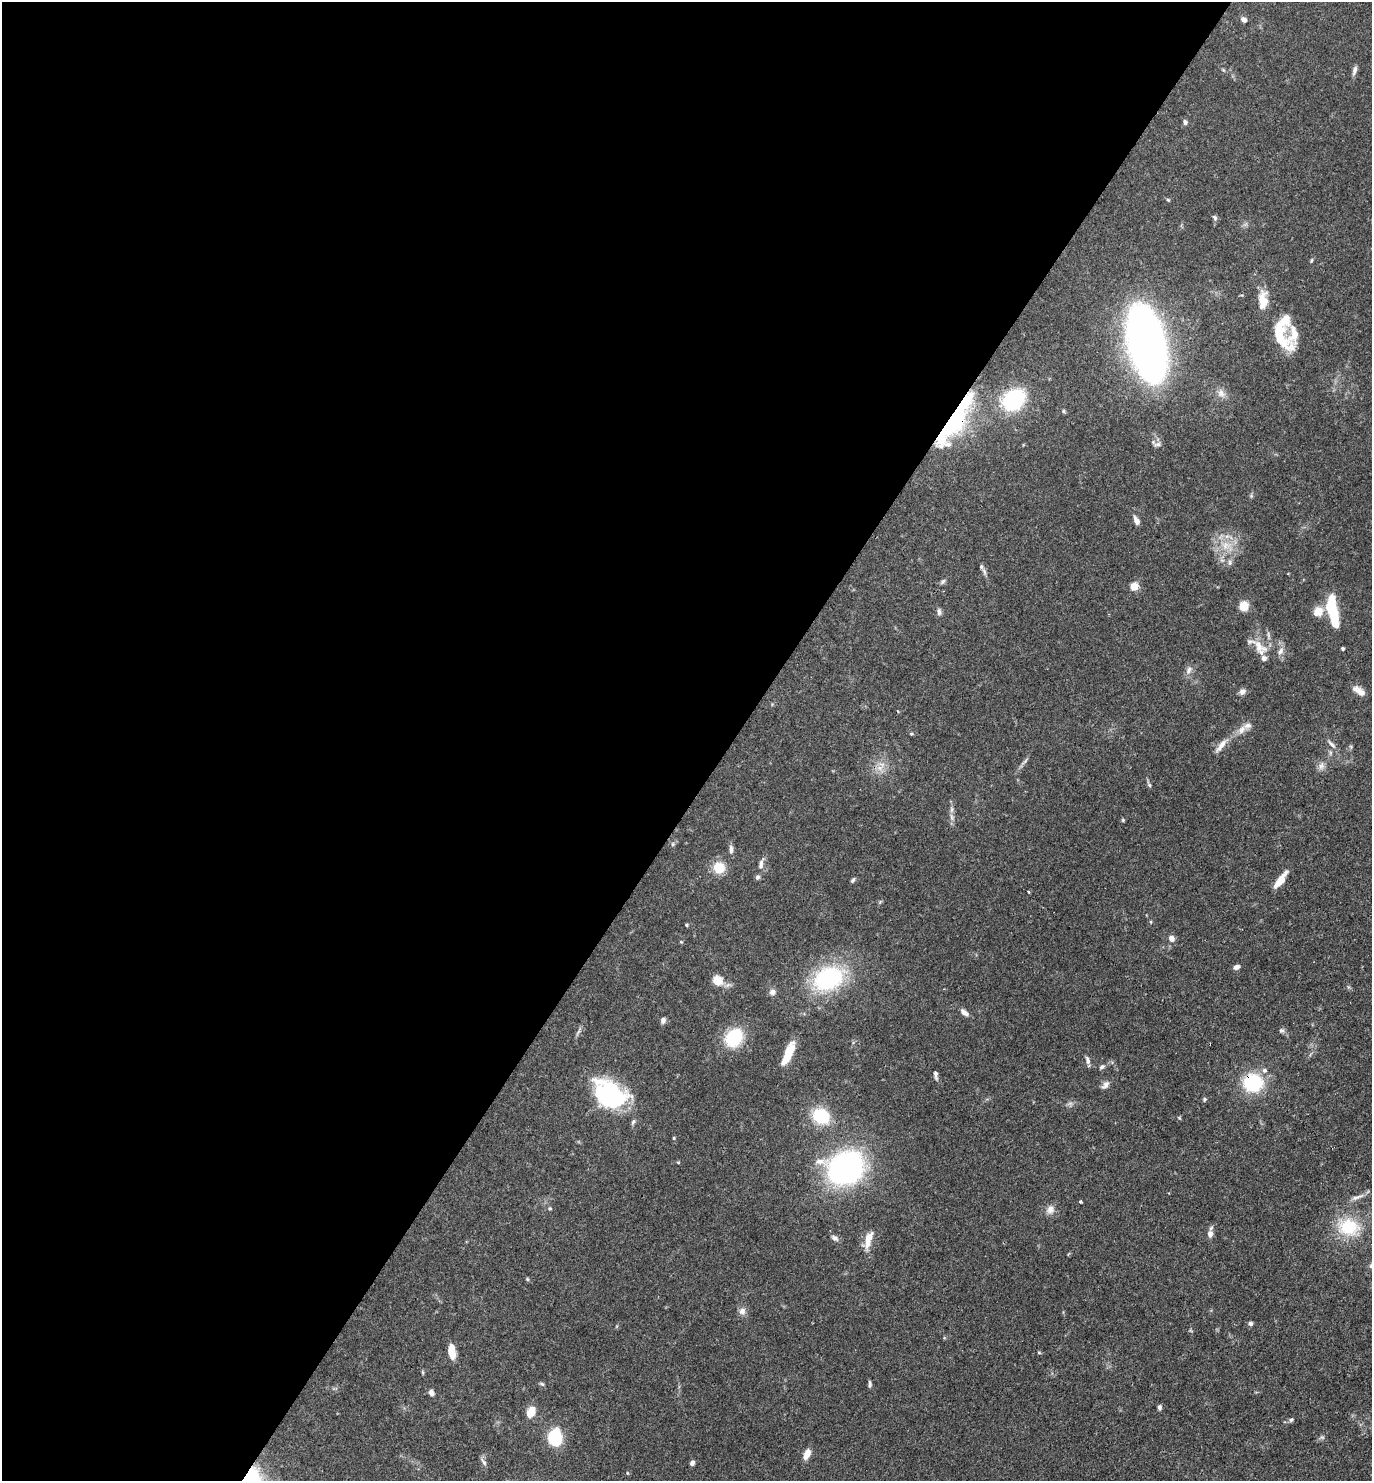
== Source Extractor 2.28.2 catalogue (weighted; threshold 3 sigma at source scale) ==
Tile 5 of 4 x 4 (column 1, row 2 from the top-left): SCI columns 293-1662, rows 2961-4439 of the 5924 x 5919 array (HDU 1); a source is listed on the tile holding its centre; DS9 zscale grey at full resolution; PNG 1374 x 1483 px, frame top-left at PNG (2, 2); no overlay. Shown black and unused: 53% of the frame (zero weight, under 3 of 4 exposures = <1% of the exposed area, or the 3 px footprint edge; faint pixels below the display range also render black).
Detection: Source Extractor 2.28.2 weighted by HDU 2 'WHT'; one run over the whole footprint, this tile lists its part. Background 0.0878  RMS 0.0038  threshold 0.017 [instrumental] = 3 sigma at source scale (4.5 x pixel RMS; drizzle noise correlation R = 1.50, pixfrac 1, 0.05/0.05 arcsec/px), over >= 5 px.
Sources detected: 104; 4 inside a brighter listed object's ellipse — not listed separately; the other 100 listed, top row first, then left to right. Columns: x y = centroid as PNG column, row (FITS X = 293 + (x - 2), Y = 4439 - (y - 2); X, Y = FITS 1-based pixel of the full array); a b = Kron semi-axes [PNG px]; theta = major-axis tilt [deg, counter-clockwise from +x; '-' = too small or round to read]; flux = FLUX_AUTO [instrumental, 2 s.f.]
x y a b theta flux
1244 20 7 6 - 1.5
1354 70 12 5 76 1.4
1185 122 7 5 -71 0.93
1168 200 5 4 - 0.42
1215 218 9 5 -61 0.85
1311 260 7 3 80 0.46
1263 301 23 11 89 6.6
1294 334 39 13 78 8.1
1279 335 30 14 -82 15
1147 344 45 21 -76 350
1221 393 12 10 -62 2.6
1013 400 23 17 44 31
1063 411 6 4 -89 0.46
954 421 59 14 58 56
1157 444 12 5 6 1.2
1136 521 9 5 -65 2
1226 545 13 11 15 5.4
1230 563 9 5 -84 0.98
981 567 7 5 -70 0.8
943 581 10 4 50 0.77
1134 586 5 5 - 12
1244 606 6 6 - 10
1332 610 28 8 -78 24
1318 611 11 10 - 4.7
939 612 9 6 -72 1.2
1260 647 25 13 -41 6.2
1342 649 3 3 - 0.6
1280 651 11 7 56 1.8
1188 670 13 7 68 1.8
1242 691 9 7 42 1.4
1359 691 16 7 -37 3.1
1242 729 14 8 55 2.8
911 734 5 4 - 0.46
1332 744 15 5 -44 1.4
1221 746 21 7 53 3.1
1025 761 12 3 50 1
1321 766 12 8 69 1.9
880 768 8 8 - 2.3
1149 785 7 4 -60 0.62
952 809 9 4 90 1.2
1123 820 5 4 - 0.44
673 844 6 5 - 0.63
731 849 13 5 -88 1.4
761 864 17 6 77 2
719 868 14 14 - 6.7
853 880 7 4 59 0.69
1281 880 20 6 53 5.4
1151 922 5 3 - 0.31
687 925 5 4 - 0.46
1172 938 9 7 -56 1.7
681 942 5 3 - 0.35
1236 967 7 5 15 1.5
828 978 35 25 25 38
717 980 15 13 -37 4.5
772 992 9 8 - 1.5
964 1012 11 6 -42 1.8
663 1020 8 6 74 1.2
1281 1030 8 5 0 0.8
734 1038 16 13 52 23
788 1054 27 7 66 8.4
1087 1060 11 6 -78 1.4
1102 1067 7 5 30 0.9
1264 1070 7 6 - 1.2
936 1075 11 5 -83 1.1
1253 1083 15 14 - 28
1105 1085 13 7 50 1.6
610 1095 29 20 -34 54
1204 1099 6 5 - 0.59
821 1116 18 15 -29 15
1179 1118 6 3 18 0.38
633 1122 9 5 64 0.83
674 1138 4 4 - 0.39
678 1162 5 3 - 0.34
846 1168 23 20 17 140
1357 1197 21 5 19 2.1
1080 1202 3 3 - 0.59
550 1208 6 5 - 0.55
1050 1210 12 10 66 2.5
1349 1227 29 23 -7 16
1210 1234 9 7 89 1.8
835 1238 10 6 -34 1.4
868 1240 24 9 74 5
527 1279 5 4 - 0.45
742 1311 9 9 - 1.9
1250 1324 6 5 - 0.93
452 1351 15 7 -82 5.4
1039 1353 5 3 - 0.4
423 1372 6 4 -88 0.43
542 1384 6 5 - 0.64
870 1384 8 4 -87 0.81
431 1393 7 6 - 1.4
1159 1407 6 4 69 0.95
531 1412 10 7 65 6.2
1291 1420 6 5 - 0.66
555 1437 11 10 - 25
1322 1437 7 4 -1 0.67
807 1454 12 6 66 3.3
484 1462 11 5 -56 1.1
692 1463 5 4 - 1.1
627 1473 5 3 - 0.29
Overlapping masked pixels (flux is a lower limit): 2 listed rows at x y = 954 421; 1253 1083